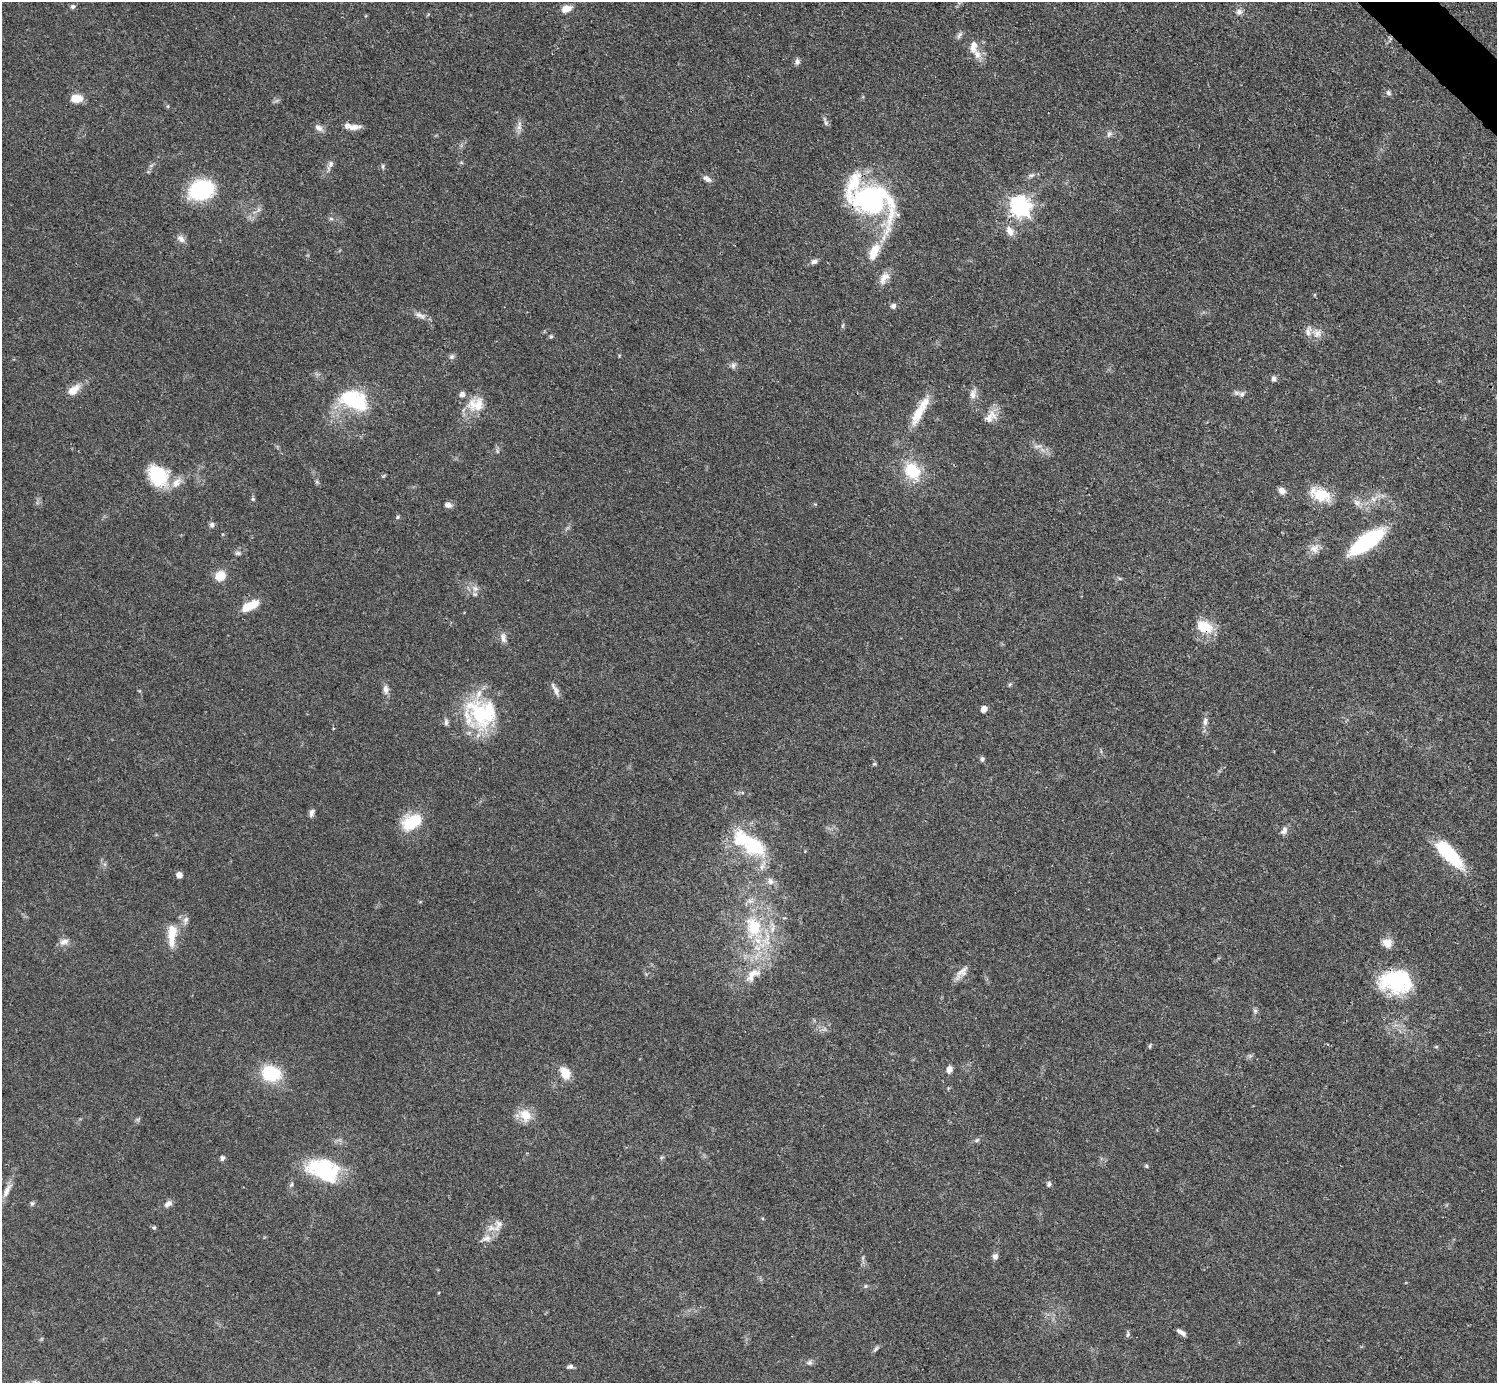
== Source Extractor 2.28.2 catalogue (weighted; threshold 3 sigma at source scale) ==
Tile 10 of 4 x 4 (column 2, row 3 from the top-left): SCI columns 1495-2989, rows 1680-3060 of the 5980 x 5979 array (HDU 1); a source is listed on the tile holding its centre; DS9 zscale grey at full resolution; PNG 1499 x 1385 px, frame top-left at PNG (2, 2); no overlay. Shown black and unused: <1% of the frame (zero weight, under 3 of 4 exposures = <1% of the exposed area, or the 3 px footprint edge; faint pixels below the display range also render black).
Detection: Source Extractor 2.28.2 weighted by HDU 2 'WHT'; one run over the whole footprint, this tile lists its part. Background 0.049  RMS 0.0048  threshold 0.0217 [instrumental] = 3 sigma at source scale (4.5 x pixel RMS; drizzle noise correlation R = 1.50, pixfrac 1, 0.05/0.05 arcsec/px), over >= 5 px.
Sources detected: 119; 2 inside a brighter object's white glare — not listed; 9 inside a brighter listed object's ellipse — not listed separately; the other 108 listed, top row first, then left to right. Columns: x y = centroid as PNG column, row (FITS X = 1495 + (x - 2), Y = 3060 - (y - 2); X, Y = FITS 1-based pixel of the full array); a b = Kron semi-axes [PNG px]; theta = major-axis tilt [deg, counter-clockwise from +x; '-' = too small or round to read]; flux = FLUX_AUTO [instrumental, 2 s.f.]
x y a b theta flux
73 7 6 6 - 1
566 9 9 6 20 5.3
1239 12 8 8 - 1.9
959 35 10 5 52 1.4
973 46 17 9 86 4.3
797 62 8 6 84 1.5
1388 93 7 6 - 1.2
76 98 10 7 3 9
826 123 8 4 -60 1.1
354 127 16 7 2 3.6
519 127 8 6 -46 1.7
318 128 12 7 -34 2.2
1109 134 9 6 61 1.6
330 164 9 6 66 1.6
383 166 7 4 -83 0.72
1031 175 8 5 18 1.2
707 179 10 6 -37 2.2
201 190 19 14 19 51
869 201 57 31 -31 76
1020 207 8 8 - 220
331 219 6 4 -1 0.77
1010 231 14 8 -63 3.8
181 239 12 7 -36 2.3
874 252 22 11 66 9.5
814 261 8 6 17 1.7
884 278 19 10 55 4.4
893 306 7 6 - 1.6
420 315 17 7 -26 2.8
1317 333 11 9 4 3.2
551 336 5 5 - 0.79
452 357 7 6 - 1.2
733 365 8 6 89 1.4
1274 379 8 6 -79 1.5
74 390 18 11 40 5.3
973 394 13 8 88 3
1242 394 7 7 - 1.5
353 400 36 21 -23 30
476 405 24 19 10 10
918 413 33 11 63 11
990 417 20 11 48 5.1
1037 446 13 3 5 1.4
912 471 23 18 -52 17
158 475 24 19 -55 26
1282 491 8 7 - 2.8
1320 495 25 14 -21 13
253 499 6 5 - 0.68
1373 499 7 6 - 1.7
1357 503 10 7 -51 2.4
448 505 10 6 -17 2.1
398 517 5 4 - 0.69
212 525 7 6 - 1.3
1367 542 32 11 35 57
1314 549 13 11 14 3.8
238 553 7 6 - 1.1
220 576 9 8 - 9.9
475 588 9 9 - 2.8
249 606 19 8 25 10
1204 627 21 15 -22 11
503 638 14 7 -73 2.6
1010 684 6 4 19 0.64
386 689 12 7 -85 2.6
555 689 19 5 -62 2.2
984 709 5 5 - 4
480 715 45 30 -56 38
1205 721 12 6 83 2.1
446 722 10 5 -90 1.3
982 759 6 6 - 1.1
874 764 6 4 18 0.57
312 813 10 5 68 1.7
412 822 24 14 29 19
1284 830 11 7 52 2
753 846 37 25 -35 29
1450 854 36 13 -46 28
179 875 6 5 - 2.6
770 881 9 9 - 2.4
185 920 11 7 68 2.1
753 927 34 23 -79 31
172 934 32 10 88 11
64 942 12 8 17 2.9
1387 943 13 11 -33 4.1
962 972 22 8 48 3.6
752 975 28 13 42 10
1396 981 37 25 -1 35
1255 1011 6 6 - 0.93
1150 1046 7 3 82 0.56
949 1069 7 6 - 2.8
271 1073 18 14 -13 24
565 1073 12 9 -60 7.7
525 1115 18 15 -49 7.7
977 1140 8 4 36 0.95
222 1158 6 5 - 1.3
1146 1166 5 4 - 0.68
323 1170 39 23 -20 36
291 1184 8 5 52 0.98
1049 1184 7 5 66 1.1
7 1190 24 7 63 4
32 1203 7 5 74 0.88
168 1204 10 7 32 2.2
498 1225 20 9 68 4.5
154 1228 6 4 0 0.66
486 1238 14 8 16 3.5
995 1256 8 7 - 1.6
865 1286 6 4 89 0.64
1181 1332 10 4 -32 1.9
1128 1334 9 4 72 0.83
876 1349 9 5 52 1.1
809 1363 7 7 - 1.2
570 1366 7 5 6 1.3
Overlapping masked pixels (flux is a lower limit): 3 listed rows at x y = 869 201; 1204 627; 1396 981